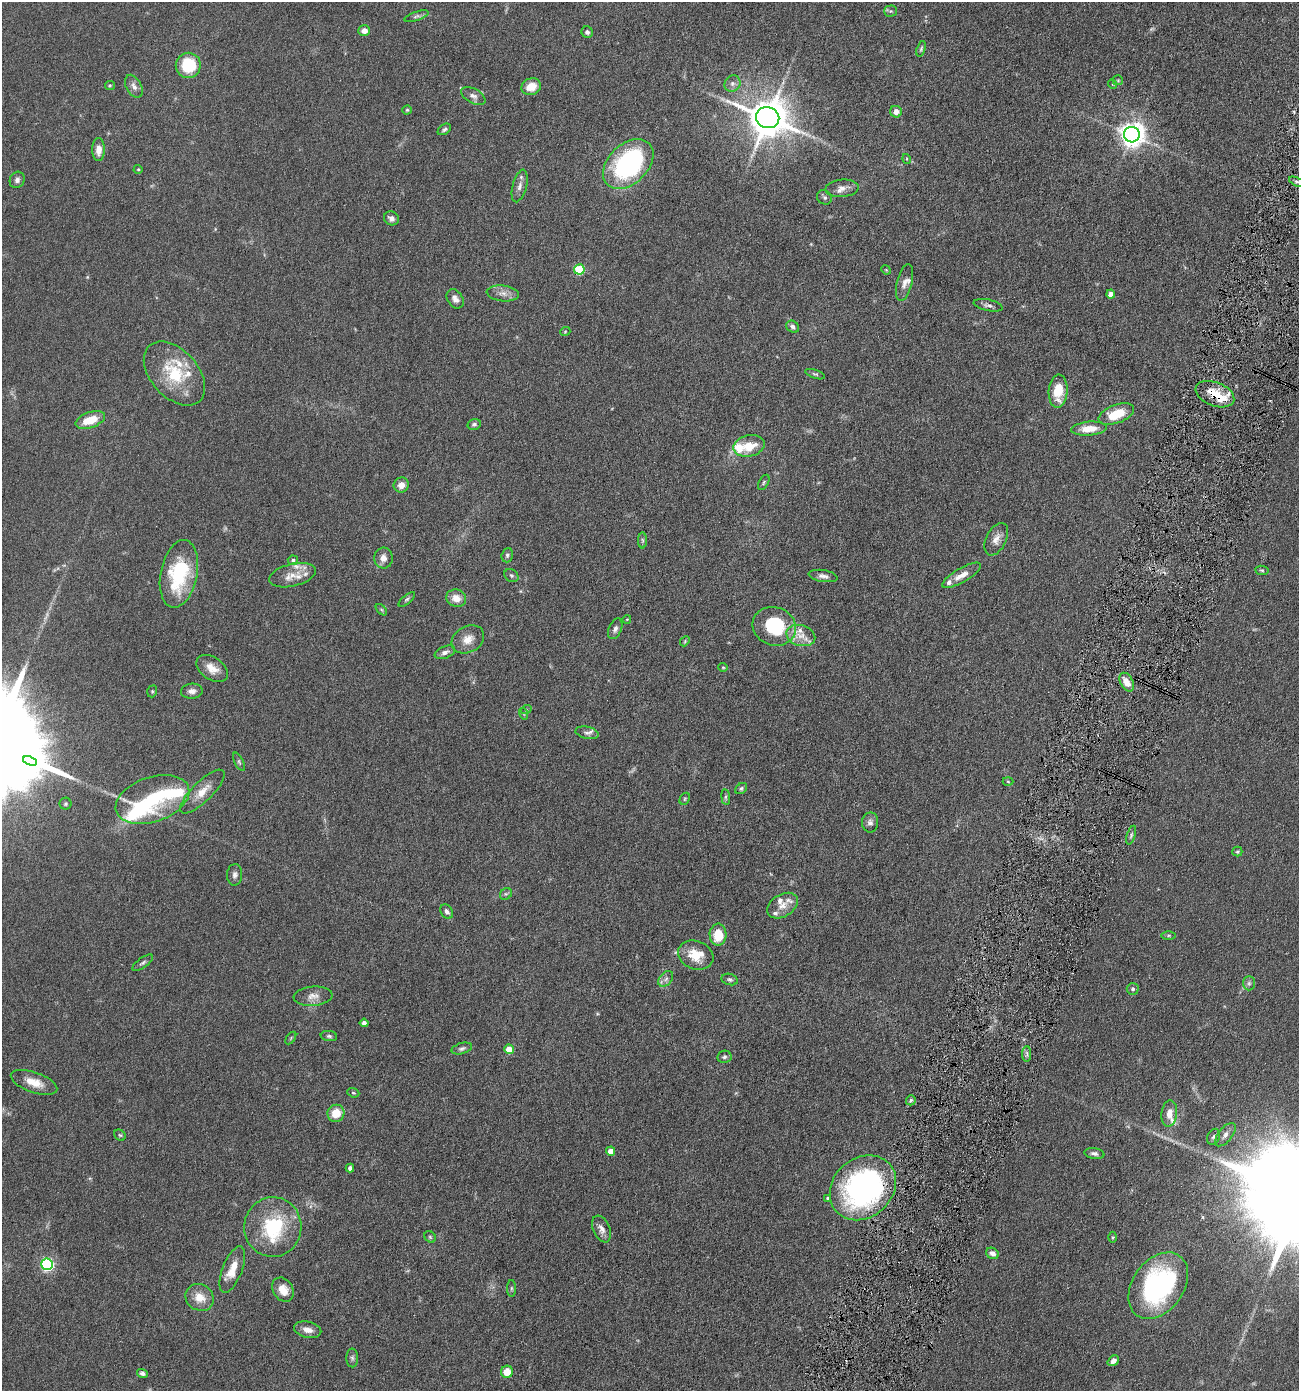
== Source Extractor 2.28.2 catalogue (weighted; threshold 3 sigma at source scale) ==
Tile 10 of 4 x 4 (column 2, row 3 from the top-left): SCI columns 1437-2733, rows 1390-2778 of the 5598 x 5556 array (HDU 1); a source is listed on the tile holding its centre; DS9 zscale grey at full resolution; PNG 1301 x 1393 px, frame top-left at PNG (2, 2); each listed source drawn as its Kron ellipse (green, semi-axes under 4 px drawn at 4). Shown black and unused: <1% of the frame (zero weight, under 4 of 8 exposures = <1% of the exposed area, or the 3 px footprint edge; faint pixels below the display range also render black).
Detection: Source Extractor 2.28.2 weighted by HDU 2 'WHT'; one run over the whole footprint, this tile lists its part. Background 0.062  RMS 0.0055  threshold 0.0225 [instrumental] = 3 sigma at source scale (4.09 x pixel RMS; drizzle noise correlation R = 1.36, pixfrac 0.8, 0.05/0.05 arcsec/px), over >= 5 px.
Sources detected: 161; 3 too faint to see at this stretch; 4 inside a brighter object's white glare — neither listed nor drawn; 16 inside a brighter listed object's ellipse — not listed separately; the other 138 listed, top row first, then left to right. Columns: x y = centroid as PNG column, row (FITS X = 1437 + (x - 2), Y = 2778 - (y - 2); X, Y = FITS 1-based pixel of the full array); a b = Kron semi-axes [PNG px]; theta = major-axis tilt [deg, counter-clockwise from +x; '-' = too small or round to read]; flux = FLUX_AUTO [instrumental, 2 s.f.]
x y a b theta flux
891 11 6 5 - 0.96
416 16 12 4 18 1.3
364 31 6 5 - 2.9
587 32 6 5 - 1.2
921 49 8 4 73 0.77
188 65 12 12 - 23
1118 80 5 5 - 0.57
732 84 8 7 - 1.9
1112 84 5 3 - 0.37
110 85 5 4 - 0.61
134 86 12 7 -61 2.6
531 87 10 8 20 7
473 96 13 7 -29 2.4
407 110 4 4 - 0.61
896 112 6 5 - 2.9
768 118 12 10 -20 1600
444 129 7 5 35 1.2
1132 135 8 7 - 470
98 150 11 6 90 4.6
907 159 5 3 - 0.45
628 164 29 19 44 80
138 169 4 4 - 0.5
17 180 8 7 - 1.8
1297 182 9 3 -22 1
520 186 17 7 75 2.9
842 188 17 8 5 3.2
824 197 8 6 -44 1.3
391 218 8 6 -28 2.2
579 269 5 5 - 31
886 270 5 4 - 0.47
904 282 19 7 77 3
503 293 16 8 -7 3.6
1111 294 4 4 - 4
455 299 10 7 -56 2.6
988 305 14 5 -12 1.7
793 327 7 5 -37 1.5
565 332 5 3 - 0.45
174 373 37 23 -48 25
815 374 10 4 -19 0.83
1058 391 16 9 87 12
1215 394 20 12 -21 9.7
1116 414 19 9 21 14
90 420 15 7 19 11
474 424 7 5 15 1.1
1089 429 18 7 4 8.1
749 446 16 10 13 11
764 482 8 5 61 0.83
401 485 8 7 - 3.6
996 539 17 10 64 4.3
642 540 8 4 -89 0.76
507 555 7 5 73 1.1
383 558 10 9 - 3.4
293 560 5 5 - 1
1262 570 7 4 -8 0.77
179 574 34 18 79 35
292 575 24 11 14 6.9
961 575 22 7 30 5.1
511 576 7 6 - 0.99
823 576 14 6 -9 2.2
456 598 10 8 -18 5.1
407 599 10 4 40 0.99
381 610 7 4 -45 0.69
627 619 4 3 - 0.35
774 626 22 19 -21 30
615 629 11 6 67 1.9
801 635 15 10 -16 5.7
468 639 17 13 29 5.7
685 641 5 4 - 0.61
445 652 11 6 22 2.2
723 667 5 4 - 0.5
212 668 17 11 -35 5.9
1127 682 10 6 -62 4.9
152 691 6 4 71 0.64
192 691 11 7 4 2.5
526 710 5 3 - 0.46
524 714 6 4 -73 0.61
587 733 12 6 -13 1.9
30 761 7 3 -20 710
239 762 10 4 -64 0.95
1008 781 5 3 - 0.45
741 788 7 5 41 0.91
202 792 29 10 44 7.3
726 797 8 4 -83 0.89
152 799 38 22 19 28
685 799 6 4 61 0.69
66 804 6 6 - 0.92
870 822 10 8 87 2.1
1131 835 9 4 73 1
1237 852 5 5 - 0.69
235 875 11 7 86 2.1
506 894 6 5 - 0.88
782 906 17 11 31 4.9
447 911 8 5 -56 1.9
718 935 11 8 -89 11
1169 935 7 3 0 0.65
696 955 18 14 -21 11
143 963 12 5 35 1.3
666 979 9 6 50 1.6
730 979 8 5 -17 1.1
1249 983 7 6 - 1.1
1133 989 6 6 - 1.2
313 996 19 9 5 4.1
364 1023 4 4 - 2.7
329 1036 8 5 -8 1
291 1038 7 3 54 0.61
462 1048 10 5 15 1.4
509 1049 5 4 - 11
1027 1054 8 4 90 1.4
724 1057 7 6 - 1.2
34 1082 24 10 -19 7.5
353 1093 6 4 -21 0.69
911 1100 5 5 - 0.92
336 1113 8 8 - 8.9
1169 1113 13 8 84 4.7
120 1135 6 5 - 0.75
1225 1135 14 7 52 2.7
1213 1137 8 6 66 1.3
611 1151 4 4 - 6.2
1094 1153 10 5 -9 1.5
350 1168 4 4 - 1.5
863 1188 36 29 42 130
827 1198 3 3 - 0.6
273 1227 30 28 83 30
602 1229 14 8 -66 3
430 1237 6 5 - 0.81
1113 1237 5 3 - 0.61
992 1253 6 5 - 2.1
47 1264 6 6 - 89
232 1270 24 10 68 8.2
1158 1286 36 25 54 79
511 1288 8 4 -90 0.86
283 1290 13 10 -58 5.5
200 1297 15 13 -32 7.3
308 1330 14 8 -13 3.9
352 1358 9 6 -89 1.3
1113 1361 6 4 39 1.9
507 1372 6 6 - 7.9
142 1373 5 4 - 1.4
Overlapping masked pixels (flux is a lower limit): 2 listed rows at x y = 1215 394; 863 1188
Isophote crosses this tile's border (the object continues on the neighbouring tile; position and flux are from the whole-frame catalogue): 1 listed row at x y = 1297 182